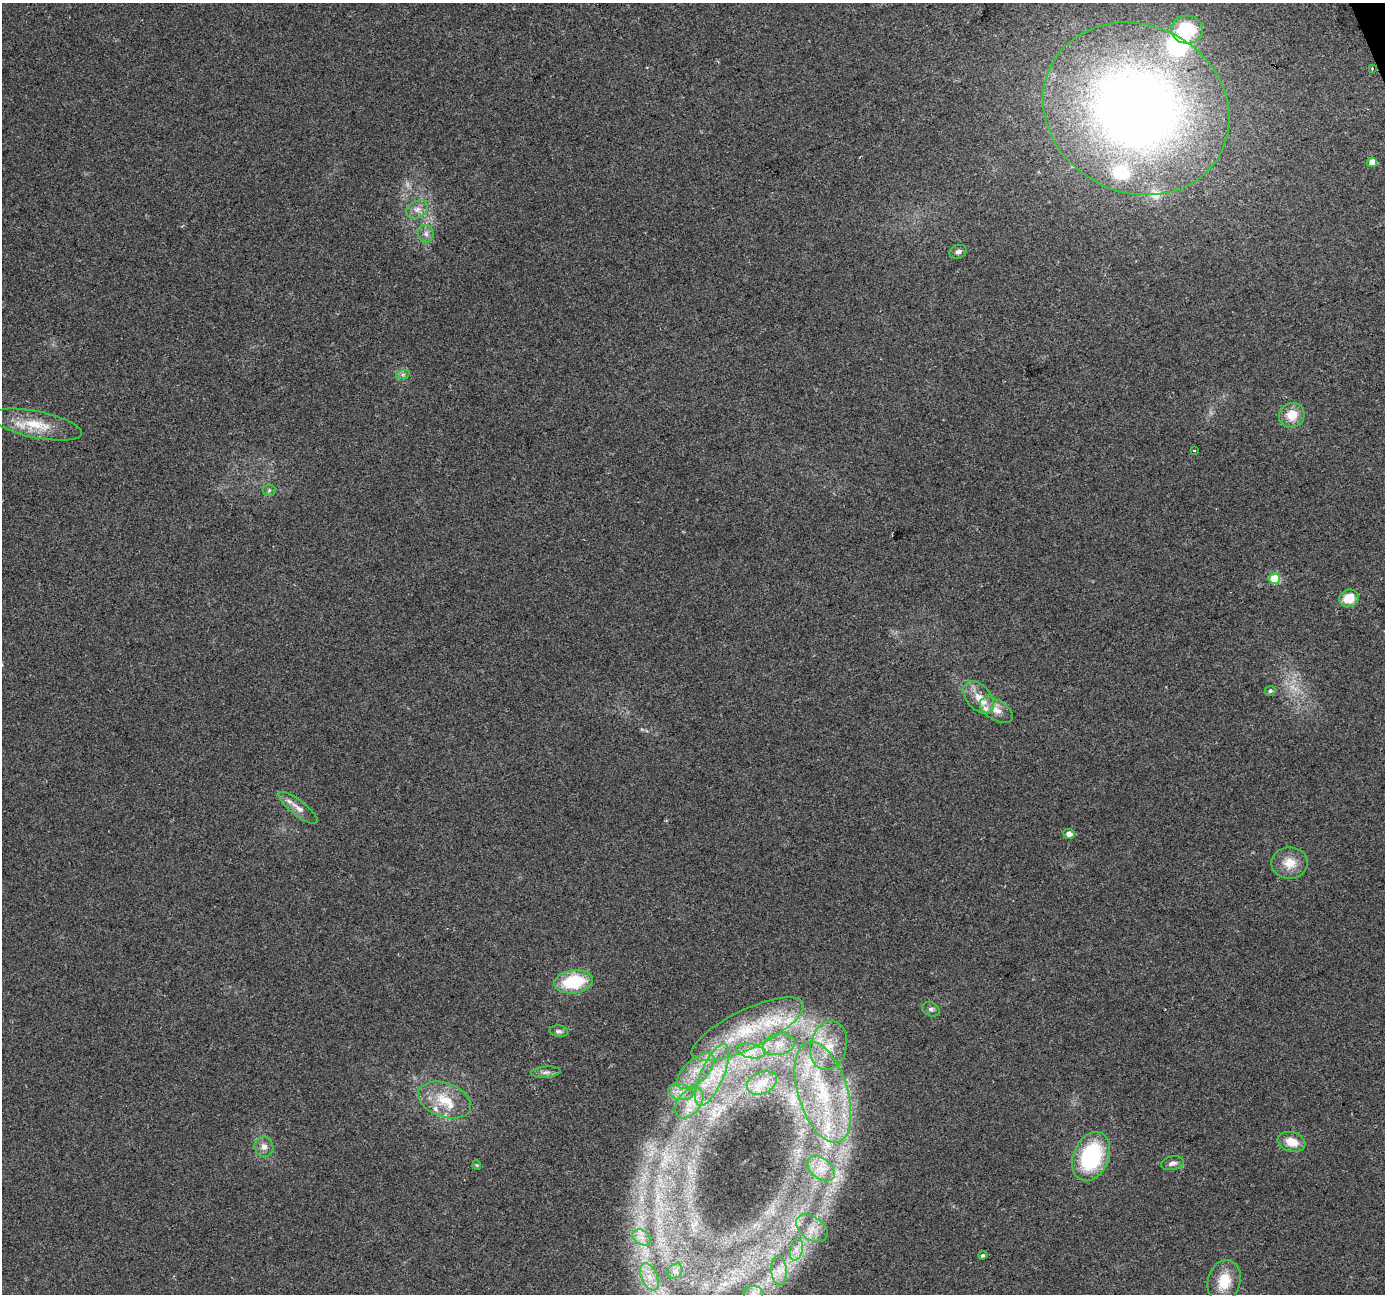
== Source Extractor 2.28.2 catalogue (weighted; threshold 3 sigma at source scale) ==
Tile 10 of 4 x 4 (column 2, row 3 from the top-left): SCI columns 1385-2767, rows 1425-2716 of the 5534 x 5378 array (HDU 1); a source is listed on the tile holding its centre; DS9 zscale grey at full resolution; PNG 1387 x 1296 px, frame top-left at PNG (2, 3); each listed source drawn as its Kron ellipse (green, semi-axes under 4 px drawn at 4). Shown black and unused: <1% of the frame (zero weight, under 2 of 3 exposures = <1% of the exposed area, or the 3 px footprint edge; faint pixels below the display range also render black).
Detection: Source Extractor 2.28.2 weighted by HDU 2 'WHT'; one run over the whole footprint, this tile lists its part. Background 0.127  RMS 0.0089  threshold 0.0402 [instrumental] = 3 sigma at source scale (4.5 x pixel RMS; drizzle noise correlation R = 1.50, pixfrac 1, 0.0396/0.0396 arcsec/px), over >= 5 px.
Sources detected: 63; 2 too faint to see at this stretch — neither listed nor drawn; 11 inside a brighter listed object's ellipse — not listed separately; the other 50 listed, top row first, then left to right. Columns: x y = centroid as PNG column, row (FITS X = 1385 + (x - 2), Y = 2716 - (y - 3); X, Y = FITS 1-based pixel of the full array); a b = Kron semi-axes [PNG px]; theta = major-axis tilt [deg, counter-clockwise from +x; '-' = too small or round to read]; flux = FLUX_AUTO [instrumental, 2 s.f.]
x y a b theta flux
1187 29 16 14 -4 41
1372 69 3 3 - 2.2
1136 109 95 83 -28 860
1372 162 5 4 - 11
417 209 11 8 28 6.2
426 234 9 7 -70 3.7
958 252 9 6 20 3
403 374 7 4 19 1.9
1292 415 13 12 - 15
37 425 46 13 -12 29
1194 450 3 3 - 1.8
269 490 6 6 - 1.8
1275 579 5 5 - 43
1349 598 10 8 22 17
1270 691 5 4 - 1.8
979 697 19 12 -49 13
996 710 18 10 -31 11
298 808 24 7 -38 8.3
1069 834 6 5 - 5.9
1290 863 18 15 1 15
573 982 19 11 9 47
931 1009 9 6 -27 2.8
748 1029 61 19 26 69
559 1031 9 5 -7 2.4
779 1044 16 10 10 12
829 1045 25 18 76 30
751 1051 14 7 -10 7.9
696 1071 23 11 43 20
546 1072 15 5 5 3.9
712 1075 33 11 67 30
762 1083 16 10 24 11
681 1092 13 7 -8 8.2
823 1092 52 25 -73 100
445 1100 27 17 -20 27
689 1103 17 11 50 16
1292 1142 14 9 -16 13
264 1147 10 9 - 5.5
1091 1157 25 17 68 83
1172 1163 11 6 10 3.9
477 1165 4 4 - 0.96
821 1168 16 10 -41 12
812 1228 17 11 -36 13
642 1237 10 7 -34 5.7
796 1250 11 6 77 5.9
983 1255 4 4 - 1.6
779 1270 15 7 -86 8.4
675 1271 8 6 44 4.1
649 1277 14 8 -66 11
1224 1281 21 16 73 24
754 1293 10 7 -2 5.9
Isophote crosses this tile's border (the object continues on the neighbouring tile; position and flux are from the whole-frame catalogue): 1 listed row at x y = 754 1293